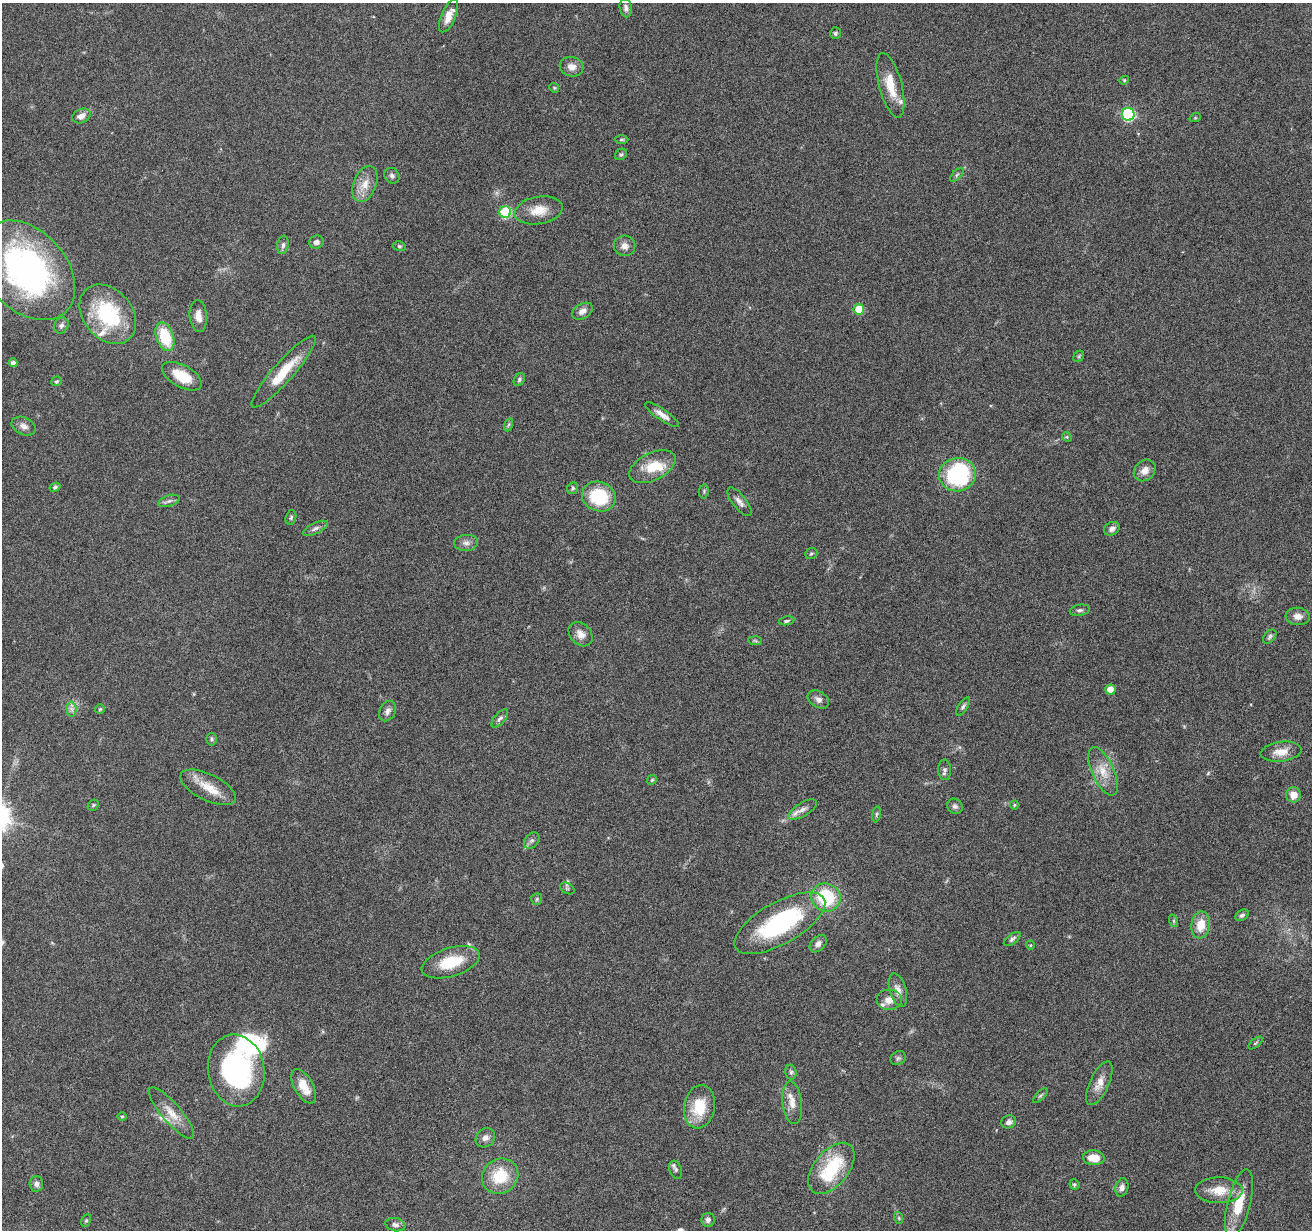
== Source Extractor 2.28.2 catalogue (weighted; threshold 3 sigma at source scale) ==
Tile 7 of 4 x 4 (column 3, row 2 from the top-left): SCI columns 2625-3934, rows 2713-3940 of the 5245 x 5297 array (HDU 1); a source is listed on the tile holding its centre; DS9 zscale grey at full resolution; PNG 1314 x 1232 px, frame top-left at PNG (2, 3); each listed source drawn as its Kron ellipse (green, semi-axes under 4 px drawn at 4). Nothing masked; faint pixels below the display range render black.
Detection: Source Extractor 2.28.2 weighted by HDU 2 'WHT'; one run over the whole footprint, this tile lists its part. Background 0.0614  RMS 0.0042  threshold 0.0171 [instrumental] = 3 sigma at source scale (4.09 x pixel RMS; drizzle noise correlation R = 1.36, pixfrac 0.8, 0.05/0.05 arcsec/px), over >= 5 px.
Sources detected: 123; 6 inside a brighter listed object's ellipse — not listed separately; the other 117 listed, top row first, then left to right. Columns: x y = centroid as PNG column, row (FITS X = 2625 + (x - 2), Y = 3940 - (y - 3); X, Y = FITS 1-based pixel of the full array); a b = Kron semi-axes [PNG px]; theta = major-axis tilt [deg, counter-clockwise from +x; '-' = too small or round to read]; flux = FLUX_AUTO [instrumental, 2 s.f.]
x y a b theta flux
626 8 9 6 -80 1.4
449 16 17 7 67 3.9
835 33 6 5 - 0.78
572 67 12 9 -15 2.8
1124 80 4 4 - 0.45
890 85 33 11 -75 9.6
554 88 5 4 - 0.47
1128 114 6 6 - 52
81 116 9 7 25 2.7
1195 118 6 3 18 0.4
621 139 7 3 1 0.47
621 154 6 5 - 0.72
957 175 8 3 45 0.62
392 176 8 7 - 1.1
365 184 19 11 69 4.8
539 210 24 13 9 6.9
505 212 6 6 - 28
316 242 7 6 - 1.5
283 245 9 5 81 1.2
399 246 6 5 - 0.6
625 246 11 10 - 2.4
27 270 57 39 -48 100
859 309 5 5 - 9.3
582 311 11 7 30 2.3
108 314 33 24 -50 30
198 316 16 8 -85 3.4
61 325 8 6 58 1.3
165 337 15 8 -71 15
1079 356 6 4 47 0.62
13 363 4 4 - 1.4
284 372 47 10 49 11
182 376 22 11 -29 9.8
519 380 7 5 62 0.76
56 381 5 4 - 0.56
662 415 20 5 -35 2.6
508 425 7 4 70 0.61
23 426 12 8 -24 2.2
1067 437 5 4 - 0.49
652 467 25 13 26 9.4
1145 470 12 9 45 3.1
957 475 18 16 10 45
55 487 5 4 - 0.68
573 488 6 5 - 0.65
704 491 7 5 80 0.62
599 497 17 14 -22 18
169 501 11 5 18 1.1
739 502 17 6 -52 2.1
291 517 7 5 73 0.74
315 528 14 5 26 1.5
1112 529 8 6 29 1.7
466 543 12 8 3 1.8
811 553 6 5 - 0.56
1080 610 10 5 10 1
1298 616 12 8 -5 2.7
786 621 8 4 10 0.72
580 634 13 10 -47 2.9
1270 637 8 5 51 0.79
755 641 7 4 -2 0.61
1110 690 5 5 - 5.7
818 699 11 8 -32 1.8
963 706 10 4 55 0.92
72 709 7 5 -88 1.1
100 709 5 5 - 0.5
387 711 11 7 62 1.7
500 718 11 5 48 1.1
212 739 6 5 - 0.74
1281 752 20 10 7 4.8
944 770 10 6 -85 1.2
1103 771 26 11 -65 6.4
652 780 5 4 - 0.48
208 787 30 13 -26 8.1
1293 795 7 7 - 3.7
93 805 6 5 - 0.52
1014 805 4 4 - 0.42
955 806 8 7 - 1.1
802 810 16 6 31 2.5
876 814 8 4 81 0.62
532 840 9 6 50 1.3
567 888 8 5 -28 0.78
826 897 15 14 - 22
537 899 6 5 - 0.64
1242 915 7 5 35 1.1
1174 921 6 4 -71 0.51
780 923 51 21 29 50
1201 925 13 9 81 6.2
1012 939 10 5 38 0.97
818 944 10 7 46 1.8
1030 945 4 4 - 0.37
451 962 30 14 17 14
898 990 17 8 -74 3
889 1000 13 10 0 3.4
1256 1043 8 2 40 0.45
898 1058 8 6 36 0.84
236 1070 36 28 -81 60
791 1072 7 5 -77 0.82
1099 1083 24 9 65 4.2
304 1086 19 9 -61 6.4
1040 1096 9 4 45 0.68
792 1103 21 9 -83 4.3
700 1107 22 15 80 12
171 1113 33 9 -49 5.9
122 1116 5 3 - 0.39
1009 1122 7 6 - 1.4
485 1138 10 9 - 1.9
1094 1158 11 7 -4 5.6
831 1168 30 17 51 23
676 1170 9 6 -70 1.1
500 1176 19 17 34 13
36 1184 7 7 - 1.5
1074 1184 5 5 - 0.73
1122 1187 9 6 77 1.6
1219 1190 23 13 -1 7.4
1239 1204 35 11 76 10
899 1218 6 3 -72 0.45
86 1220 6 4 62 0.54
708 1220 7 6 - 1.4
395 1225 10 6 -10 1.5